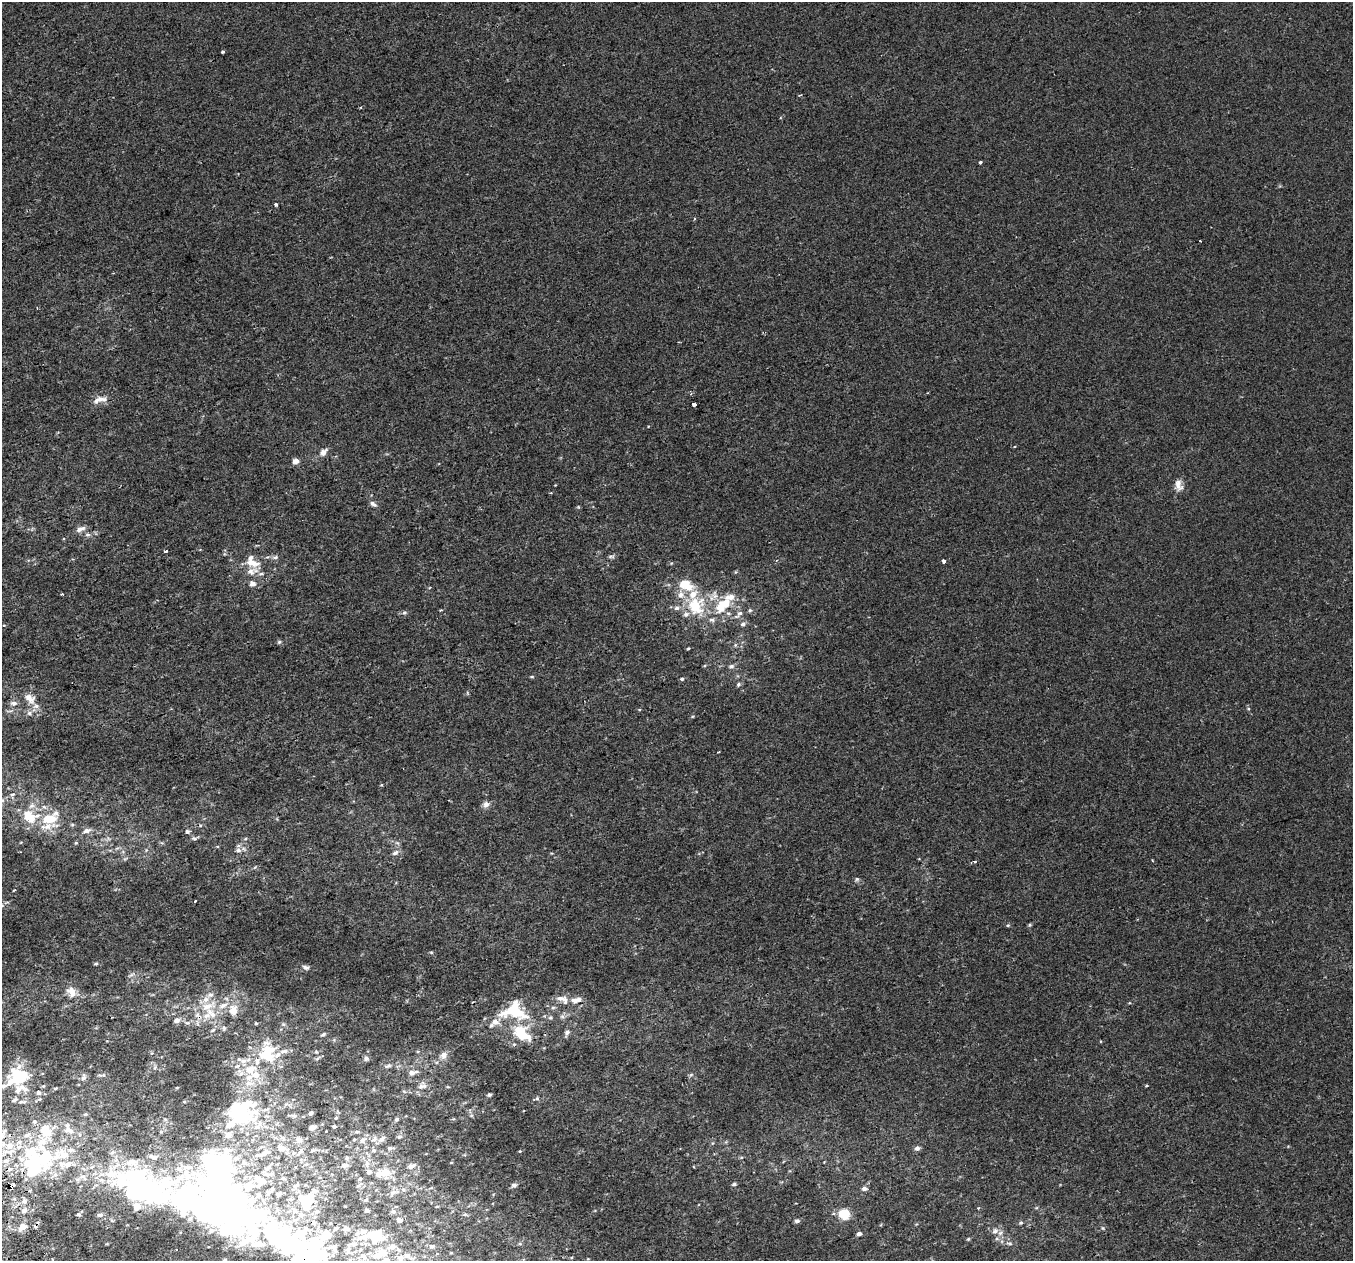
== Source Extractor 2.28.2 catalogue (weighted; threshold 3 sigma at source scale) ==
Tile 7 of 4 x 4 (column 3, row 2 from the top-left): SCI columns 2743-4093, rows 2655-3913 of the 5483 x 5253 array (HDU 1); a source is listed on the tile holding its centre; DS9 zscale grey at full resolution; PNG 1355 x 1263 px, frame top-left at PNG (2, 2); no overlay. Shown black and unused: <1% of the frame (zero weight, under 2 of 3 exposures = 2% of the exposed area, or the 3 px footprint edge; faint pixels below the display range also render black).
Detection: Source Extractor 2.28.2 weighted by HDU 2 'WHT'; one run over the whole footprint, this tile lists its part. Background -2.75e-04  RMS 0.0028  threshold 0.0127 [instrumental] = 3 sigma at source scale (4.5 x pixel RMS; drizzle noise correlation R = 1.50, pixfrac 1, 0.0396/0.0396 arcsec/px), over >= 5 px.
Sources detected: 257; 18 inside a brighter object's white glare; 1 cosmic-ray / hot-pixel residue — not listed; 53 inside a brighter listed object's ellipse — not listed separately; the other 185 listed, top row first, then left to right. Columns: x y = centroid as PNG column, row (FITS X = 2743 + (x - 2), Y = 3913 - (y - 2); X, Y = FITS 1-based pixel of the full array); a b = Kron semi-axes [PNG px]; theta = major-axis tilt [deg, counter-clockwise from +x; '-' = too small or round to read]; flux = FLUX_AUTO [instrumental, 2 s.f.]
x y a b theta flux
223 52 4 3 - 0.6
980 162 3 3 - 0.82
276 204 4 3 - 0.9
694 219 4 3 - 0.28
99 399 17 8 25 2.4
694 404 4 4 - 3.9
323 452 8 6 52 1.5
296 461 5 4 - 2.1
1178 485 15 9 -76 2
551 493 3 3 - 0.23
373 504 9 5 -32 0.96
80 529 13 6 21 1.4
87 535 7 6 - 0.73
166 551 4 3 - 0.8
611 556 8 4 -8 0.51
275 557 8 5 9 0.68
944 561 4 3 - 1.3
252 563 21 9 -16 3.4
261 573 7 4 6 0.61
252 583 5 5 - 1.7
62 594 3 2 - 0.32
695 606 25 22 84 12
720 607 18 15 87 6.3
404 613 6 5 - 0.52
739 614 17 6 42 1.3
743 624 7 6 - 0.91
279 642 5 5 - 0.42
688 648 4 3 - 0.29
731 666 8 6 -2 0.78
532 676 5 3 - 0.29
682 679 5 4 - 0.46
738 684 6 4 71 0.44
30 698 17 11 -40 2.8
14 703 9 6 -3 0.97
29 713 7 6 - 0.8
12 794 6 3 9 0.37
486 804 9 8 - 1.2
29 816 16 13 -20 5.2
50 819 18 10 9 6.2
87 831 10 6 16 1.3
187 832 5 5 - 0.65
194 838 7 5 -17 0.55
245 839 5 3 - 0.3
238 850 7 6 - 0.91
395 853 10 6 25 0.99
1152 860 3 2 - 0.2
975 862 4 3 - 0.34
857 879 5 5 - 0.49
14 890 3 2 - 0.18
195 901 3 3 - 0.37
1008 925 5 4 - 0.3
1030 925 5 4 - 0.35
431 952 6 3 -19 0.28
96 964 5 3 - 0.32
305 967 10 6 -20 0.78
71 992 15 10 -56 2.5
210 995 8 6 10 0.84
561 998 15 7 -8 1.6
578 999 9 8 - 1.2
207 1007 17 10 21 4.1
233 1010 15 12 88 2.9
514 1011 34 23 -9 14
550 1018 6 5 - 0.5
177 1020 8 6 25 1.1
256 1023 4 4 - 0.31
224 1028 7 5 -90 0.51
213 1030 8 4 36 0.55
567 1032 7 6 - 0.94
323 1034 7 4 31 0.46
266 1043 20 11 -35 3
152 1053 5 4 - 0.33
277 1055 46 16 31 9.1
444 1055 11 9 31 1.6
366 1058 5 5 - 0.83
243 1061 9 8 - 1.5
388 1066 11 4 19 0.7
412 1073 9 8 - 1.4
19 1076 11 9 -28 22
83 1077 9 7 69 0.89
11 1082 25 8 31 4.1
250 1083 18 5 -3 2.1
422 1086 15 11 32 2.3
1146 1086 3 3 - 0.29
22 1087 18 6 -29 2.1
448 1087 5 3 - 0.25
55 1088 5 3 - 0.31
177 1088 4 3 - 0.23
38 1093 6 6 - 0.7
489 1095 5 4 - 0.44
537 1098 6 4 73 0.35
14 1100 7 5 19 0.59
21 1102 8 4 -3 0.53
311 1113 5 5 - 0.52
85 1114 5 4 - 0.31
294 1116 9 6 -6 0.75
240 1118 33 16 6 15
336 1118 4 3 - 0.26
396 1119 6 5 - 0.55
67 1125 15 6 88 1.2
334 1126 4 3 - 0.52
312 1127 6 4 19 1.5
45 1131 12 10 -69 4.6
357 1132 7 4 8 0.42
27 1135 7 5 15 0.79
228 1135 8 7 - 1.8
399 1137 7 5 17 0.56
298 1139 8 8 - 1
354 1139 3 3 - 0.24
374 1139 11 7 52 1.3
382 1139 12 7 44 1.1
362 1141 7 6 - 0.92
42 1142 15 9 26 2.9
10 1146 8 7 - 2.2
281 1148 16 9 -26 2.5
390 1148 10 5 0 0.73
917 1148 6 6 - 0.84
312 1150 6 4 46 0.41
374 1150 6 5 - 0.52
301 1151 7 6 - 0.94
520 1151 4 3 - 0.24
112 1152 7 5 23 0.61
265 1153 17 7 31 2.8
64 1155 15 10 20 3.8
6 1161 7 4 0 0.69
244 1163 7 6 - 0.81
367 1164 9 6 82 1
345 1165 7 5 1 0.82
34 1166 20 18 -54 18
411 1166 11 6 25 1.3
216 1167 36 24 -62 70
268 1167 13 5 43 1.2
10 1169 3 3 - 1.4
179 1169 10 7 -15 1.6
383 1173 20 10 12 3.8
270 1174 7 4 -1 0.67
188 1176 12 9 71 2.6
258 1178 9 7 -43 2.8
283 1178 5 5 - 0.43
360 1179 5 4 - 0.32
734 1184 6 4 10 0.42
514 1185 7 6 - 0.75
12 1186 6 3 32 4.2
139 1187 56 35 -14 66
248 1187 14 12 -6 3.5
864 1189 5 5 - 1.3
268 1192 8 6 78 0.76
393 1192 10 6 40 0.92
279 1194 5 4 - 0.71
259 1195 8 7 - 1
307 1200 13 12 - 6.6
366 1200 5 3 - 0.25
24 1201 6 5 - 0.62
437 1206 4 3 - 0.24
978 1208 3 3 - 0.43
24 1210 6 5 - 0.94
367 1210 4 3 - 0.79
317 1211 7 6 - 0.55
393 1211 5 5 - 0.45
78 1214 3 3 - 1.7
465 1214 6 4 18 0.39
844 1214 7 7 - 9
100 1215 7 4 3 0.44
301 1215 7 6 - 1.1
399 1220 4 4 - 1.2
797 1221 5 4 - 0.85
1021 1223 5 5 - 0.43
23 1227 8 6 30 2
346 1228 5 4 - 0.64
1102 1228 5 3 - 0.29
995 1231 9 7 26 1.3
859 1234 5 4 - 1.3
326 1235 11 11 - 2.7
374 1236 19 14 8 5.4
968 1239 5 4 - 0.32
294 1243 118 51 -39 94
1009 1243 10 4 -9 0.62
258 1244 17 8 0 2
354 1244 8 5 6 0.84
431 1246 7 4 -6 0.49
333 1247 8 5 10 0.77
392 1247 14 6 27 1.1
348 1250 9 5 83 0.73
363 1256 10 6 -36 1.2
378 1256 14 7 13 2.5
400 1258 8 7 - 1.1
Overlapping masked pixels (flux is a lower limit): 4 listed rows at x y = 277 1055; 34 1166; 12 1186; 294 1243
Isophote crosses this tile's border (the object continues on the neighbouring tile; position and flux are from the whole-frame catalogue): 1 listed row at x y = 294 1243
Unlisted compact peaks at least as high as the median listed source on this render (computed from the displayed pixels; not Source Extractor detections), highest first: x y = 691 1075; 648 426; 692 716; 671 563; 155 1067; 161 1132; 224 554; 555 485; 76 843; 146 850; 741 1157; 735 572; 104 1075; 1036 1208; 493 1194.